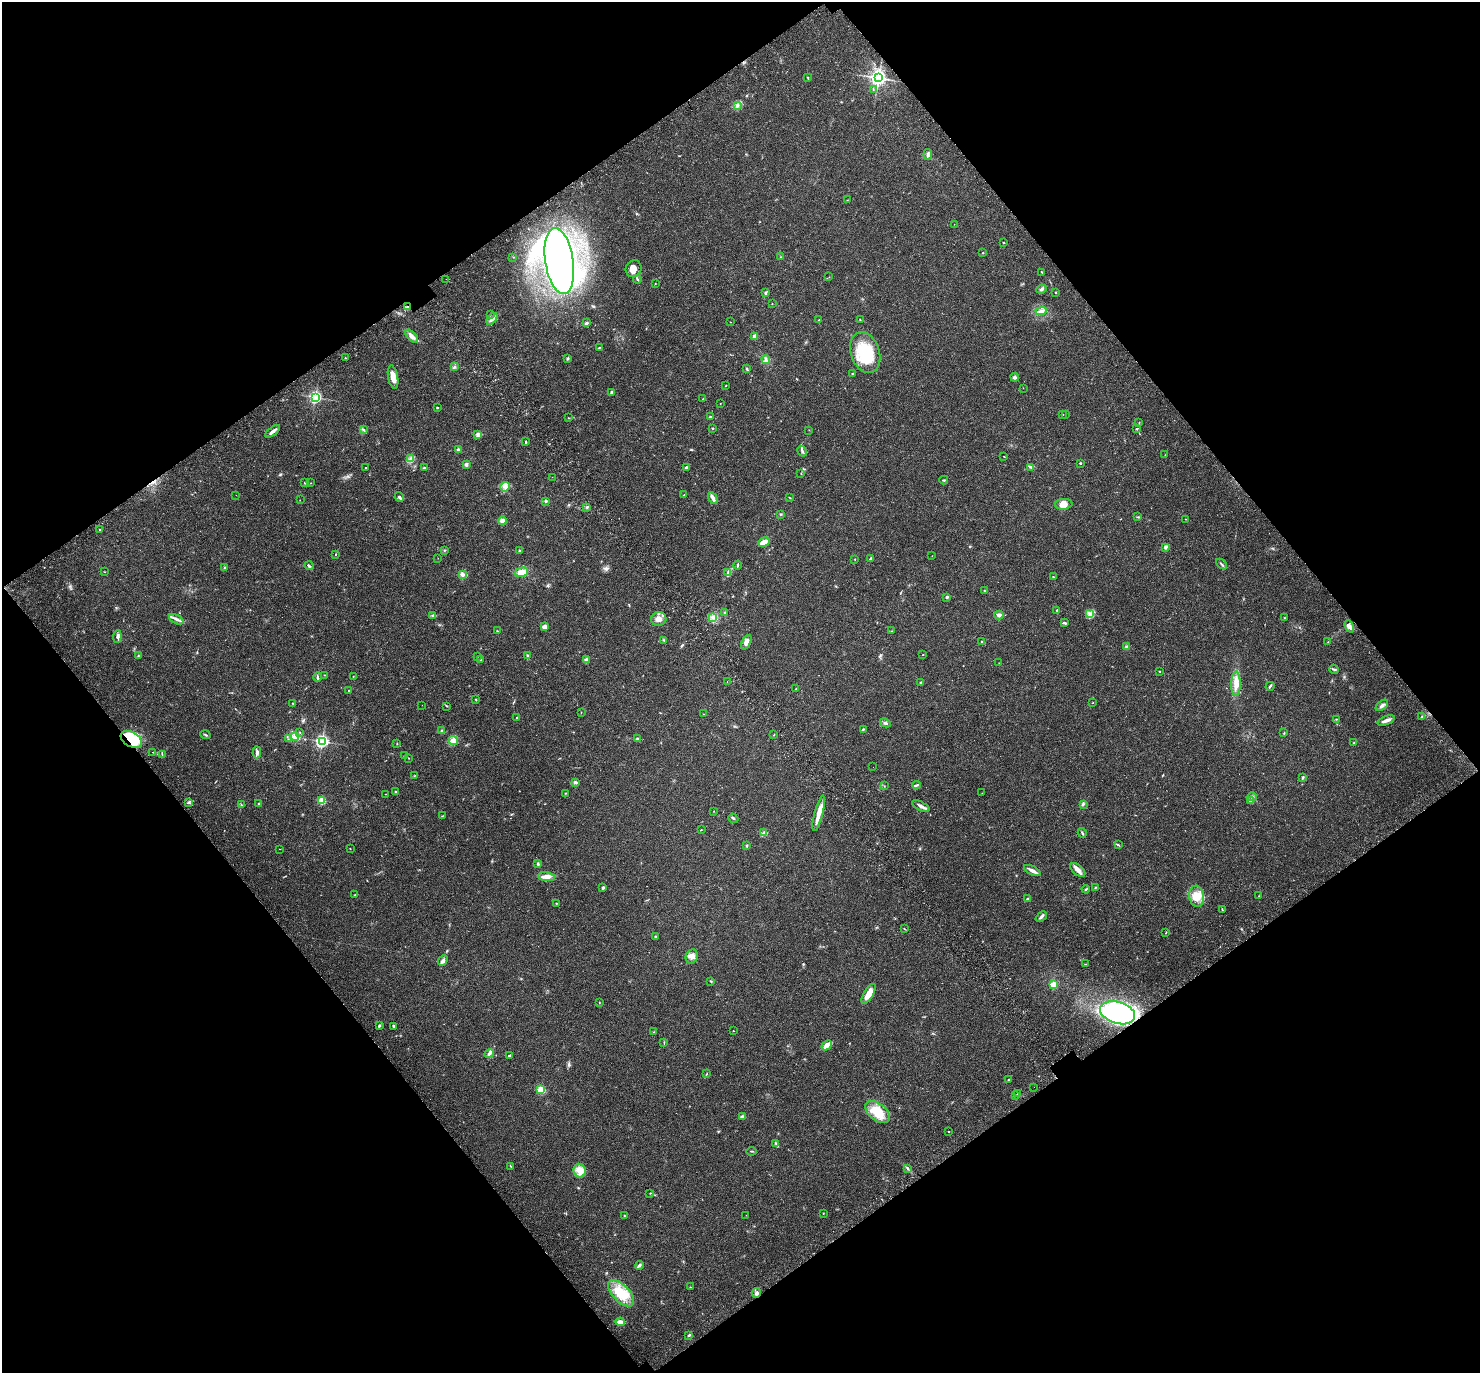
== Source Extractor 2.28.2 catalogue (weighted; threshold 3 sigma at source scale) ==
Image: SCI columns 127-6038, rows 289-5771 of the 6170 x 6120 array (HDU 1 of 3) = the unmasked area's bounding box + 8 px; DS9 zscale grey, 4 x 4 block average (1 PNG px = mean of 4 x 4 image px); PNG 1482 x 1375 px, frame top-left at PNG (2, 2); each listed source drawn as its Kron ellipse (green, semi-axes under 4 px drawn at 4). Shown black and unused: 49% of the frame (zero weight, under 3 of 4 exposures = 9% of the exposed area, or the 3 px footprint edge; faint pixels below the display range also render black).
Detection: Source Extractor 2.28.2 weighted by HDU 2 'WHT'. Background 0.0357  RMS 0.0036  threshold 0.0163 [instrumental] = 3 sigma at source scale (4.5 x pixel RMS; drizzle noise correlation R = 1.50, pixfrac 1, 0.0396/0.0396 arcsec/px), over >= 5 px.
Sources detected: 285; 1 inside a brighter object's white glare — neither listed nor drawn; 4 coinciding with a brighter row at this scale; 12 inside a brighter listed object's ellipse — not listed separately; the other 268 listed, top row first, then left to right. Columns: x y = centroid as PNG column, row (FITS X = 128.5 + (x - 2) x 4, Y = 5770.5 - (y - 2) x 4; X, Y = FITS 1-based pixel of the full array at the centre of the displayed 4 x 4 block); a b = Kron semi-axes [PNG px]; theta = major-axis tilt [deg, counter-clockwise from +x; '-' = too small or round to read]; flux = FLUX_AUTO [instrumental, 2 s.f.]
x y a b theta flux
808 77 2 2 - 1.2
878 78 3 3 - 860
873 90 3 2 - 1.2
737 105 4 3 - 5.2
928 154 5 3 - 4.8
847 200 2 2 - 0.47
954 224 2 2 - 0.47
1003 242 2 2 - 0.99
983 253 2 2 - 0.97
513 257 2 2 - 0.46
781 257 2 2 - 0.69
559 261 33 14 -81 810
633 269 9 7 56 18
1042 272 3 2 - 1.4
829 277 2 2 - 0.42
446 279 2 2 - 0.46
637 279 4 2 - 2.4
655 283 2 2 - 0.69
1041 289 5 3 - 4.4
1055 292 2 2 - 1.5
766 293 3 2 - 4.3
772 304 2 2 - 0.8
407 307 3 3 - 3.1
1041 311 6 2 4 4.7
490 315 3 2 - 1
492 319 7 3 51 7.9
819 320 2 2 - 1.1
860 320 2 2 - 0.84
730 322 2 2 - 0.52
586 323 3 3 - 4.1
412 336 8 4 -47 10
755 336 2 2 - 32
599 347 3 2 - 1.4
865 353 21 14 -70 87
345 358 2 2 - 1.2
568 359 3 3 - 2.3
766 359 4 3 - 4.1
455 367 4 2 - 1.6
747 368 3 2 - 1.9
853 373 2 2 - 1.5
393 377 12 5 -80 20
1015 377 4 3 - 3.9
726 386 2 2 - 0.93
1023 388 2 2 - 0.44
612 392 3 2 - 3.6
315 397 2 2 - 410
703 399 2 2 - 0.88
720 404 2 2 - 0.48
437 407 2 2 - 3.2
1065 414 2 2 - 0.37
1063 415 2 2 - 0.81
710 417 2 2 - 2.8
568 418 2 2 - 0.61
1139 423 2 2 - 0.92
712 428 2 2 - 1.6
1137 429 3 2 - 2.3
364 430 4 2 - 2.8
809 430 2 2 - 0.61
273 431 8 2 38 9.4
478 435 4 4 - 6.5
526 441 3 2 - 1.8
458 450 3 3 - 5.2
802 451 6 2 -60 3.2
1165 455 2 2 - 0.49
1004 456 2 2 - 0.89
411 459 4 2 - 2.6
1080 463 2 2 - 2.6
466 465 3 3 - 4.5
365 467 2 2 - 1.3
686 467 3 2 - 3.3
1031 467 3 2 - 2.9
424 468 3 2 - 2.2
801 474 2 2 - 0.68
552 477 2 2 - 0.54
944 480 4 2 - 2.2
305 483 2 2 - 1.8
311 483 2 2 - 0.63
505 487 5 4 - 7.9
236 495 2 2 - 0.33
684 495 2 2 - 1.3
399 497 5 2 - 4.6
789 497 2 2 - 0.93
713 498 6 3 -61 9.8
300 500 2 2 - 0.45
546 501 3 2 - 3
1064 504 9 5 3 12
587 507 2 2 - 1.5
781 514 2 2 - 1.7
1138 517 3 2 - 1.5
1186 519 2 2 - 0.59
502 521 4 4 - 10
100 530 2 2 - 2.6
764 542 6 2 30 26
1166 547 3 2 - 2.9
444 551 2 2 - 1.2
520 551 3 2 - 2.1
335 554 2 2 - 0.98
932 556 2 2 - 0.4
438 558 2 2 - 0.37
870 558 3 2 - 2.3
855 559 2 2 - 0.89
1221 564 6 2 -41 2.8
737 565 4 2 - 1.9
309 566 5 2 - 2.9
224 568 3 2 - 1.7
104 572 2 2 - 0.76
522 572 6 4 17 21
728 573 2 2 - 1.7
462 575 4 2 - 3.1
1053 577 2 2 - 1.4
985 591 3 2 - 1.1
947 597 2 2 - 11
1057 610 2 2 - 1.8
724 613 3 2 - 1.2
1090 613 3 2 - 2.7
999 615 4 3 - 6.6
433 616 3 2 - 1.9
713 617 2 2 - 2.3
1284 618 2 2 - 1
176 619 8 2 -25 6
659 619 7 7 - 15
1064 623 3 2 - 3.1
1349 626 6 3 -66 8.5
544 627 2 2 - 38
497 631 3 2 - 1.4
892 631 2 2 - 0.89
117 636 6 4 84 6.4
664 641 3 2 - 1.9
746 642 8 4 65 12
982 642 2 2 - 1.2
1328 642 2 2 - 0.81
1127 647 4 3 - 4.1
923 655 2 2 - 1.5
138 656 2 2 - 1.1
528 656 3 2 - 1.7
477 657 3 2 - 1.2
481 659 2 2 - 1.5
587 660 3 3 - 5.9
999 663 2 2 - 0.36
1334 669 5 2 - 2.9
1160 671 2 2 - 1.2
324 675 2 2 - 0.88
353 676 2 2 - 0.81
318 677 5 2 - 3.1
727 682 2 2 - 0.44
921 682 3 2 - 2.4
1236 684 12 4 89 16
1270 686 4 2 - 2.7
796 689 2 2 - 1.3
349 691 2 2 - 3.2
476 699 2 2 - 1.5
1093 702 2 2 - 0.68
293 703 2 2 - 1.4
422 705 2 2 - 0.36
1382 705 7 3 39 5.5
447 706 2 2 - 0.73
581 712 2 2 - 0.71
703 714 2 2 - 0.69
1422 716 3 2 - 1.6
517 717 2 2 - 3.1
1337 719 2 2 - 0.61
1386 720 9 3 22 9.1
885 723 6 2 -26 3.3
863 729 3 2 - 1.9
442 731 3 3 - 2.5
300 732 2 2 - 0.6
1284 733 2 2 - 0.96
205 735 5 2 - 2.4
774 735 2 2 - 0.97
295 737 4 4 - 7.4
637 738 3 2 - 1.8
131 739 11 7 -31 110
288 739 2 2 - 0.61
322 741 2 2 - 510
453 741 4 4 - 14
1354 742 3 2 - 1.3
397 743 2 2 - 0.95
153 752 2 2 - 0.57
257 752 6 3 85 5.8
162 755 3 2 - 1.3
404 755 2 2 - 0.7
409 758 2 2 - 1.1
873 767 2 2 - 0.47
415 775 3 2 - 0.71
1302 778 4 2 - 2.5
575 782 3 2 - 4.6
916 785 4 2 - 2.8
884 786 2 2 - 0.61
395 792 2 2 - 0.82
566 793 2 2 - 1.1
982 793 2 2 - 0.37
386 794 2 2 - 0.54
1252 797 4 3 - 3.6
322 800 2 2 - 90
1251 800 2 2 - 1.9
189 802 2 2 - 1.1
259 804 3 2 - 1.9
1083 804 3 2 - 2
242 805 2 2 - 0.99
921 806 9 3 -27 7.3
714 811 2 2 - 0.72
819 813 18 4 75 20
442 816 2 2 - 0.71
733 818 5 2 - 3
701 830 3 2 - 1
763 833 2 2 - 1.8
1082 833 5 2 - 1.7
1118 845 3 2 - 1.8
746 846 4 2 - 1.6
280 849 3 2 - 0.66
350 849 2 2 - 0.75
538 864 3 2 - 2.8
1032 870 9 3 -27 10
1078 870 9 5 -42 12
546 877 9 4 -9 11
603 888 3 3 - 3.8
1095 888 2 2 - 1.3
1086 889 4 2 - 1.6
355 895 2 2 - 0.97
1197 896 10 7 -82 27
1259 896 2 2 - 1.1
1027 899 3 2 - 1.8
556 903 2 2 - 1.1
1222 909 4 2 - 1.3
1041 917 6 2 41 5.4
904 929 2 2 - 0.83
1166 932 3 2 - 1.5
655 937 2 2 - 1.9
692 957 7 6 - 9.8
443 961 5 3 - 5.5
1086 964 2 2 - 0.85
711 981 2 2 - 1.5
1053 984 2 2 - 91
868 994 11 4 59 23
599 1002 3 2 - 0.88
1118 1013 18 11 -17 360
379 1026 3 2 - 3.1
394 1026 3 2 - 2.7
733 1031 2 2 - 1
654 1032 2 2 - 0.56
664 1043 3 2 - 0.98
827 1045 6 3 43 15
489 1054 5 3 - 5.1
509 1055 3 2 - 2.3
706 1074 3 2 - 1.3
1009 1079 3 2 - 1.4
1034 1087 2 2 - 0.31
541 1089 2 2 - 130
1018 1094 2 2 - 1
1016 1095 2 2 - 1.7
877 1112 14 8 -39 40
742 1117 4 3 - 6.6
949 1132 2 2 - 0.79
776 1143 2 2 - 0.87
751 1151 5 2 - 1.6
510 1166 2 2 - 1.4
907 1168 3 2 - 1.8
580 1171 7 6 - 16
650 1193 2 2 - 0.79
823 1213 2 2 - 0.86
746 1215 2 2 - 0.37
625 1216 2 2 - 1.6
639 1265 4 3 - 3.4
690 1287 2 2 - 0.74
621 1293 16 8 -46 55
756 1293 5 3 - 4.2
620 1322 5 3 - 9.8
689 1335 3 2 - 2.2
Overlapping masked pixels (flux is a lower limit): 3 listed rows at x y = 407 307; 131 739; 1118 1013
Diffuse or blended objects may show on this block-average render without a row.